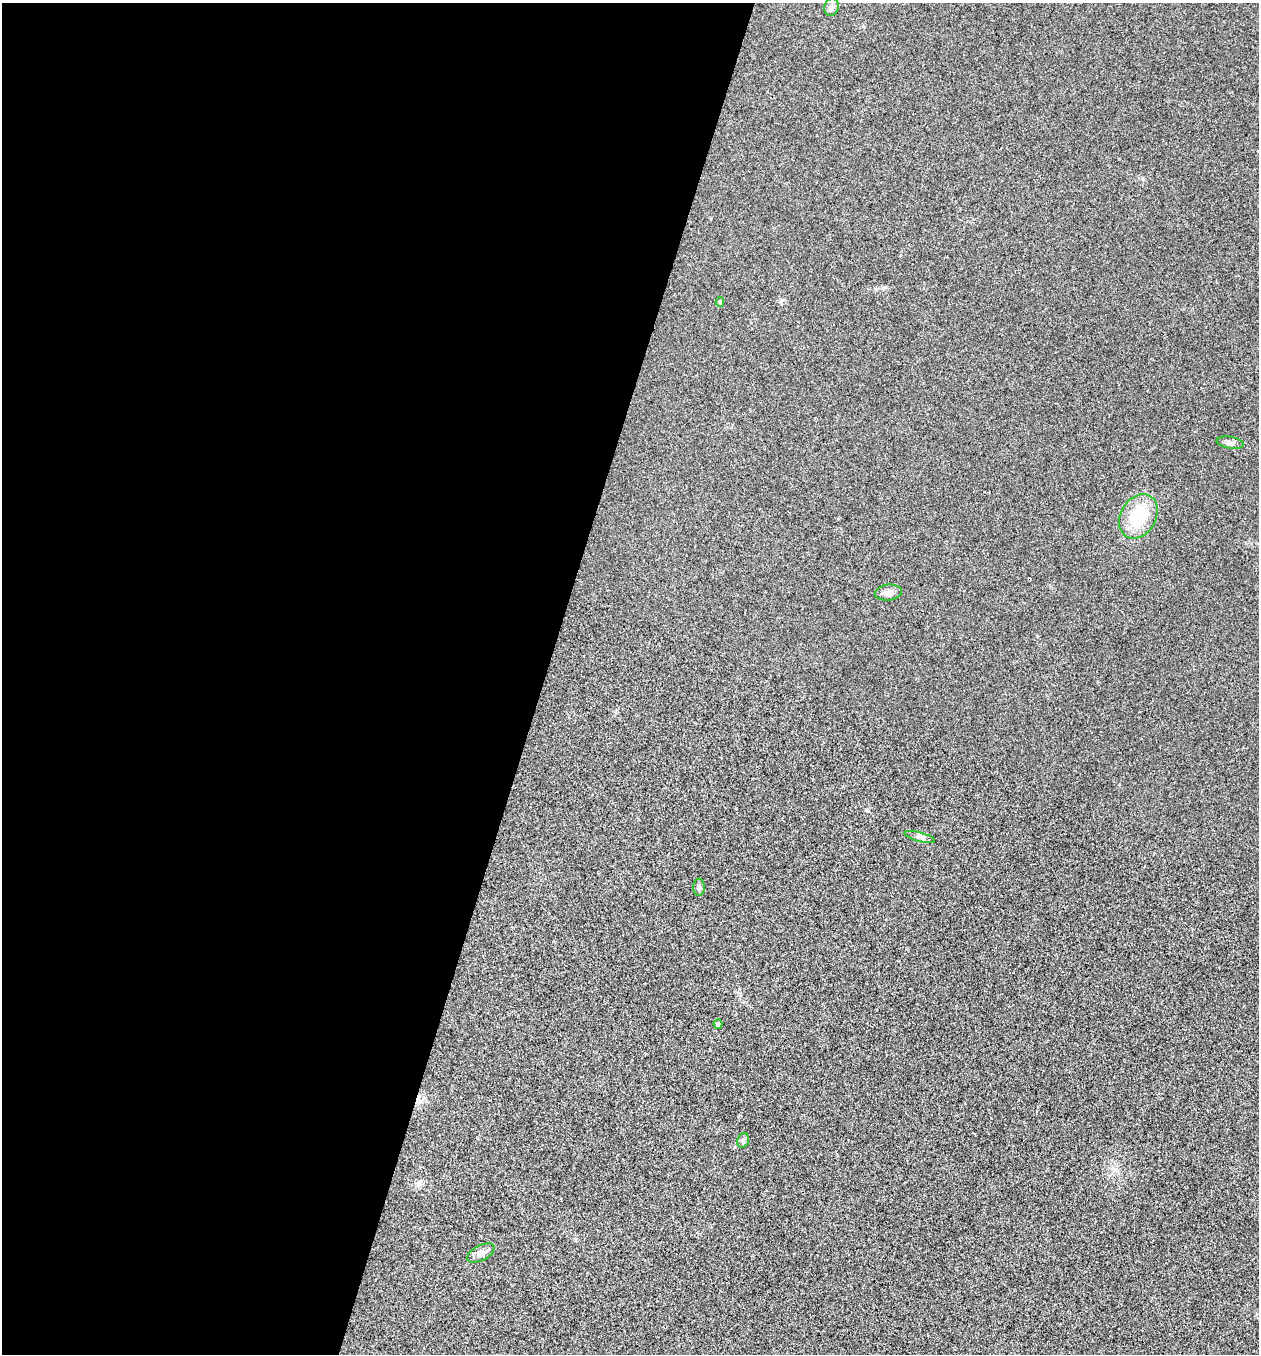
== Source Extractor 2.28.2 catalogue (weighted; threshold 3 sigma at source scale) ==
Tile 5 of 4 x 4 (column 1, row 2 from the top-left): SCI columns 267-1523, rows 2707-4058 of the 5430 x 5417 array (HDU 1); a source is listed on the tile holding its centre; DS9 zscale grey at full resolution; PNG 1261 x 1356 px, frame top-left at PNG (2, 3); each listed source drawn as its Kron ellipse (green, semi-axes under 4 px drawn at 4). Shown black and unused: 43% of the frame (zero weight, under 3 of 4 exposures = <1% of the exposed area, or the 3 px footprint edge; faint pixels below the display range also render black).
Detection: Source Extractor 2.28.2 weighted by HDU 2 'WHT'; one run over the whole footprint, this tile lists its part. Background 0.0205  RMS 0.0057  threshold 0.0256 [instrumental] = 3 sigma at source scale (4.5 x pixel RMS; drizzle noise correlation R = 1.50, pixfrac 1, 0.05/0.05 arcsec/px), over >= 5 px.
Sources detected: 10; all 10 listed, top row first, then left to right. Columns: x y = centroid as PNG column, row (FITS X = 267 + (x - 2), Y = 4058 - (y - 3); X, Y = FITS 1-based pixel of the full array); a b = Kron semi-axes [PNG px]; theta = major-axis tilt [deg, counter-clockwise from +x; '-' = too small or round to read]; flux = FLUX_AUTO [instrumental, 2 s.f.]
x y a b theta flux
832 7 9 7 73 2
720 302 5 4 - 0.9
1230 443 14 6 -9 2.2
1138 516 23 17 59 24
888 593 13 8 6 3.2
920 837 16 4 -15 1.9
699 887 8 5 90 1.3
718 1024 4 4 - 1.6
743 1140 7 5 71 1.2
481 1253 15 7 28 3
Unlisted compact peaks at least as high as the median listed source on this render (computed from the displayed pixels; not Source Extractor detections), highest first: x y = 867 810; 1037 636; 883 288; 781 301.